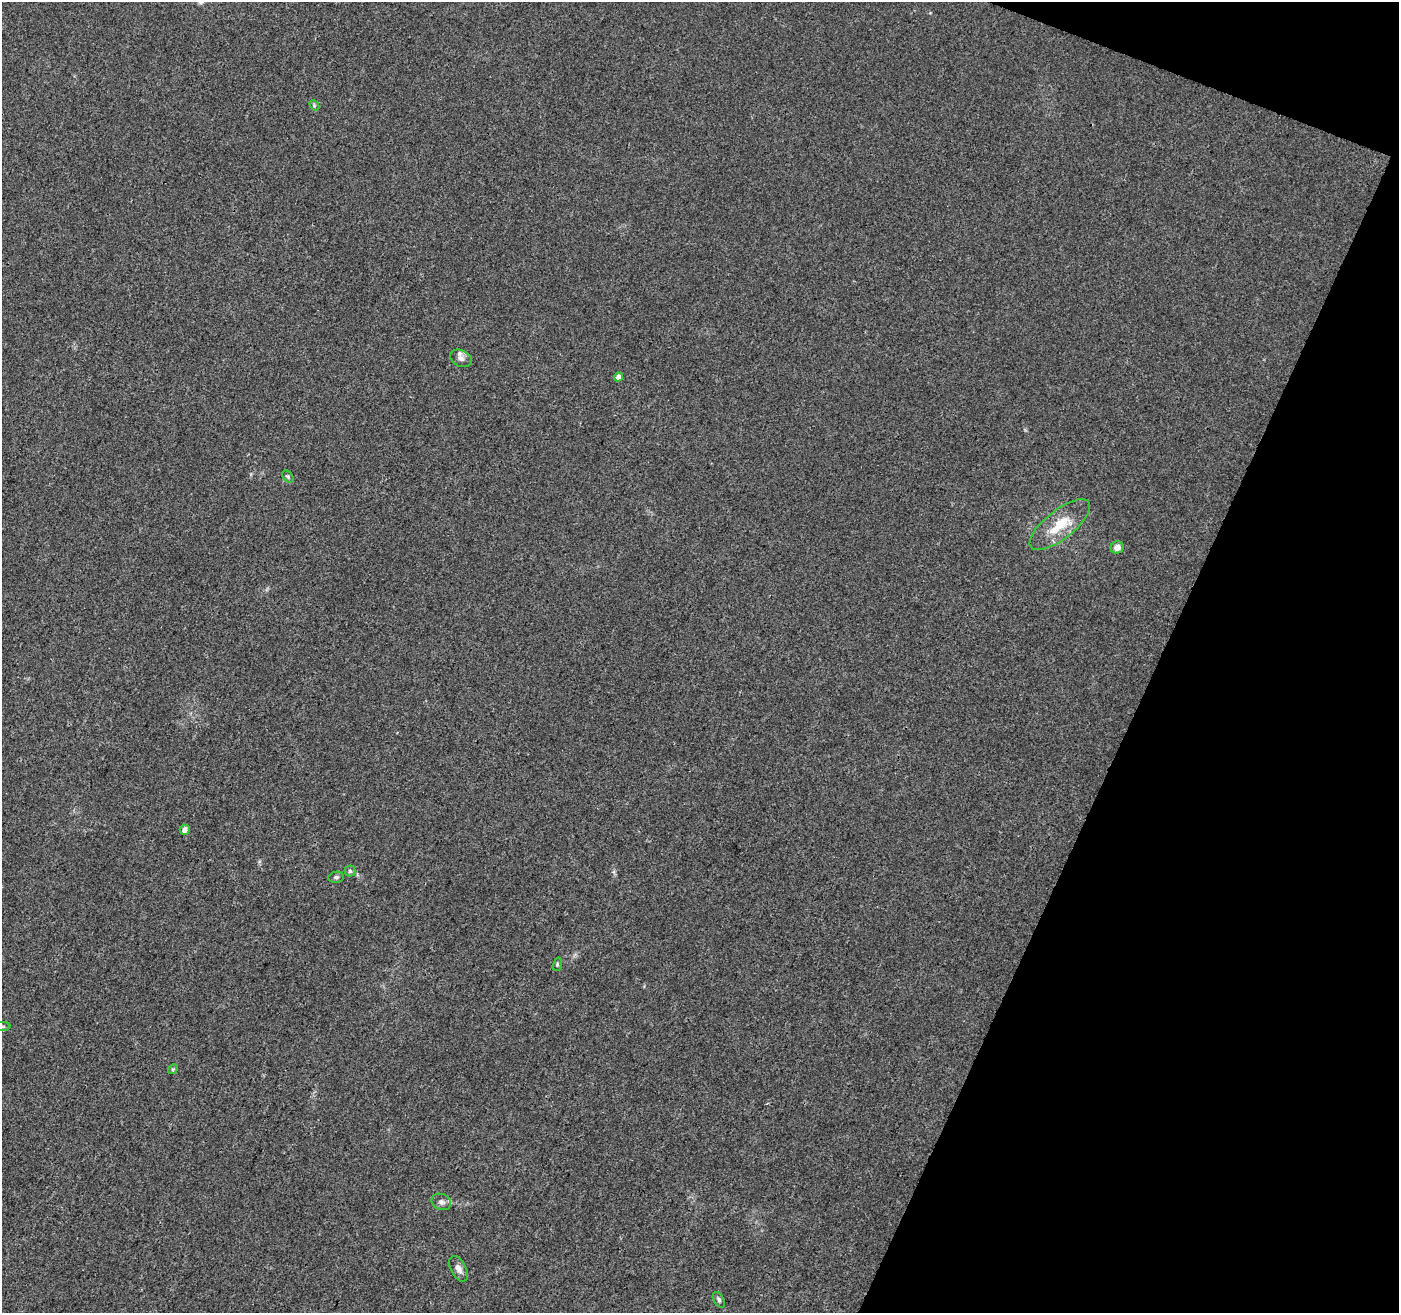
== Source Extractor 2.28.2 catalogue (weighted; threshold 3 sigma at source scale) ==
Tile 8 of 4 x 4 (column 4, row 2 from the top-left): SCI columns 4191-5587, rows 2828-4138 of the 5596 x 5722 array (HDU 1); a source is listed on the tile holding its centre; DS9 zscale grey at full resolution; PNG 1401 x 1315 px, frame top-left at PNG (2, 2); each listed source drawn as its Kron ellipse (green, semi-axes under 4 px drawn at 4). Shown black and unused: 19% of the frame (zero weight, under 3 of 4 exposures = <1% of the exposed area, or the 3 px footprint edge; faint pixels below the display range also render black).
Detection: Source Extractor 2.28.2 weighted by HDU 2 'WHT'; one run over the whole footprint, this tile lists its part. Background 0.00725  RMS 0.0029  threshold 0.0129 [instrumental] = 3 sigma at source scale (4.5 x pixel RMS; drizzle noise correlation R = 1.50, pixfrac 1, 0.0396/0.0396 arcsec/px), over >= 5 px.
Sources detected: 16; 1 inside a brighter listed object's ellipse — not listed separately; the other 15 listed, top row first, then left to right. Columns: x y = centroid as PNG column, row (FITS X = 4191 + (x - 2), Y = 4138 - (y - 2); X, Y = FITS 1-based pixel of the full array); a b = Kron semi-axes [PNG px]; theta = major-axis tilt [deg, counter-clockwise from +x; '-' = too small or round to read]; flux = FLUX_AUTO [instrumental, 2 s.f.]
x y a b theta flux
314 105 6 4 -48 0.36
461 358 11 8 -25 1.3
618 377 4 4 - 2
288 476 7 4 -48 0.44
1060 525 37 14 38 8.8
1117 547 6 6 - 2.2
185 830 5 5 - 1.6
350 871 5 5 - 0.55
336 877 8 5 9 0.65
557 964 7 4 72 0.38
2 1026 8 4 -1 0.42
173 1069 5 4 - 0.39
441 1202 10 7 -23 1.2
459 1269 14 7 -62 1.6
719 1300 8 5 -62 0.63
Isophote crosses this tile's border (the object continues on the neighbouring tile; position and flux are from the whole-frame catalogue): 1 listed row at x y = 2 1026